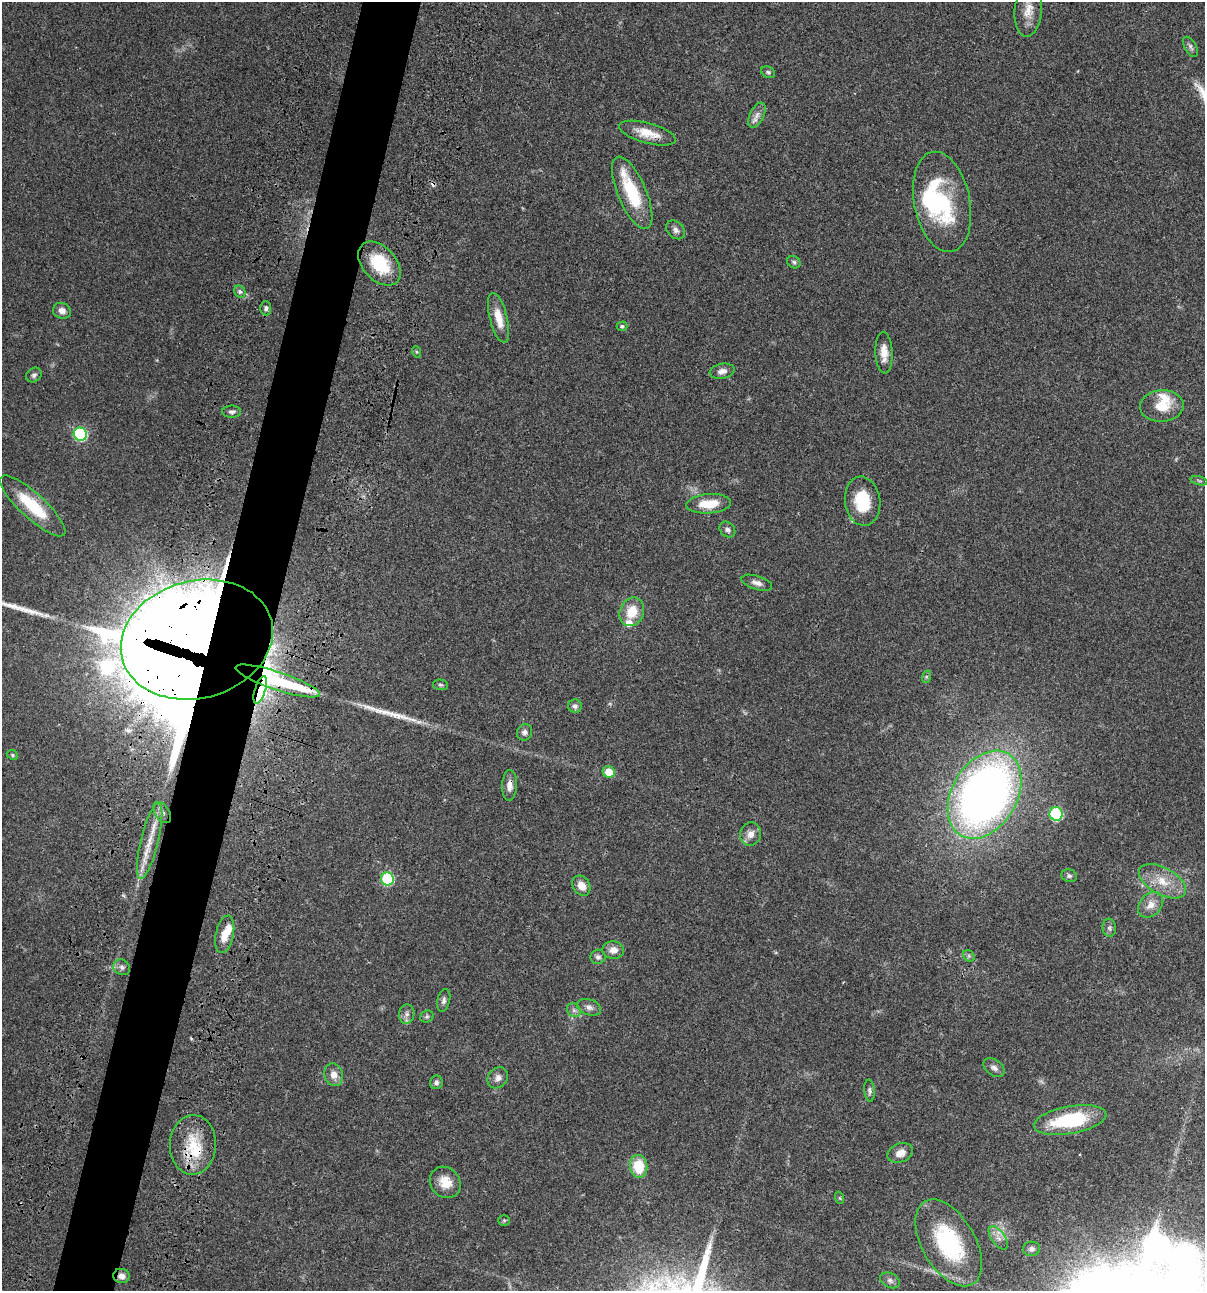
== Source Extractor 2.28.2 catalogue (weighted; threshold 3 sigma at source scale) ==
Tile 7 of 4 x 4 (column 3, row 2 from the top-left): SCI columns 2640-3842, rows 2696-3984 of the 5404 x 5390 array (HDU 1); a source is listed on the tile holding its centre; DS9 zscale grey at full resolution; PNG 1207 x 1293 px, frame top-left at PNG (2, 2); each listed source drawn as its Kron ellipse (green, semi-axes under 4 px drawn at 4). Shown black and unused: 5% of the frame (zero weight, under 3 of 4 exposures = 9% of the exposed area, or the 3 px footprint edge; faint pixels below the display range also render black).
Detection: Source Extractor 2.28.2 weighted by HDU 2 'WHT'; one run over the whole footprint, this tile lists its part. Background 0.0472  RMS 0.0054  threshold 0.0242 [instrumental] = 3 sigma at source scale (4.5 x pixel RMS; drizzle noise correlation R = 1.50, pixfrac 1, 0.05/0.05 arcsec/px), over >= 5 px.
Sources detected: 90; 2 too faint to see at this stretch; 2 inside a brighter object's white glare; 1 cosmic-ray / hot-pixel residue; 2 long thin detections or spike segments (spike, bleed or trail) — neither listed nor drawn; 6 inside a brighter listed object's ellipse — not listed separately; the other 77 listed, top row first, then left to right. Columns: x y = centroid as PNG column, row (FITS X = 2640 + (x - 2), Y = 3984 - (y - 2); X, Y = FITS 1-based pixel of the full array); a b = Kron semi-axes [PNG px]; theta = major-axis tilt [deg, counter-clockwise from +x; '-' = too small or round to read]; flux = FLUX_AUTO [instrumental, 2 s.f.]
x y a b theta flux
1028 11 26 13 85 8.2
1190 47 11 5 -61 1.6
768 72 7 5 -27 1.1
757 115 13 7 64 3
647 133 29 10 -15 9.4
632 193 39 14 -67 26
942 202 51 28 -79 51
676 230 11 8 -43 2.3
794 262 7 6 - 1
379 264 26 16 -48 22
240 292 6 5 - 1.1
266 308 7 5 -87 1.3
62 311 9 7 -23 3.4
499 318 26 8 -75 8.4
622 326 5 4 - 1.1
417 352 6 3 -70 0.6
884 353 21 8 -87 5.9
722 371 12 7 11 2.9
34 375 8 6 37 1.5
1162 406 22 16 5 11
232 412 9 6 0 1.6
80 434 7 6 - 64
1199 481 9 3 -13 0.75
863 501 24 17 -83 18
709 504 22 9 4 12
33 506 43 12 -42 24
727 529 9 7 -45 1.7
757 583 16 7 -18 2.8
632 612 14 12 68 11
197 640 77 58 15 2800
926 677 6 4 72 0.78
278 681 44 9 -18 59
440 685 7 5 -3 0.92
260 690 14 5 72 4.9
575 706 7 6 - 1.7
524 732 8 7 - 1.9
12 755 6 4 -25 0.73
609 772 6 5 - 8
509 785 15 7 87 3.9
985 795 47 32 59 380
162 813 12 7 -56 2.8
1056 814 7 6 - 47
751 834 12 10 74 4.1
150 841 39 9 76 11
1069 876 8 6 -17 1.3
387 879 6 6 - 44
1163 881 26 13 -29 11
581 886 11 8 -57 5.3
1151 905 14 10 45 5.1
1109 928 9 7 -85 1.5
225 934 19 9 79 7.7
613 950 11 8 -1 4.1
969 956 6 5 - 0.97
598 957 7 7 - 1.6
122 967 9 7 -35 1.7
444 1000 12 6 77 1.7
589 1007 12 8 -19 2.5
574 1010 7 6 - 1.6
407 1014 9 7 81 2.2
427 1017 7 6 - 0.91
994 1068 12 7 -37 2.4
334 1075 11 9 -73 4.4
498 1078 11 9 50 3
436 1082 7 6 - 1.4
869 1091 11 5 -84 1.3
1070 1120 37 13 10 36
193 1145 30 23 88 22
900 1153 13 9 21 4.6
639 1166 11 8 -83 16
445 1182 17 14 -47 8.1
840 1198 6 4 -71 0.67
504 1220 5 5 - 0.73
998 1238 13 6 -54 3.3
949 1243 48 26 -60 52
1031 1249 8 7 - 2
121 1276 8 7 - 2.8
890 1280 10 7 -25 1.9
Overlapping masked pixels (flux is a lower limit): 7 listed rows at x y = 197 640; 278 681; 260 690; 509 785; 150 841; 193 1145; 121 1276